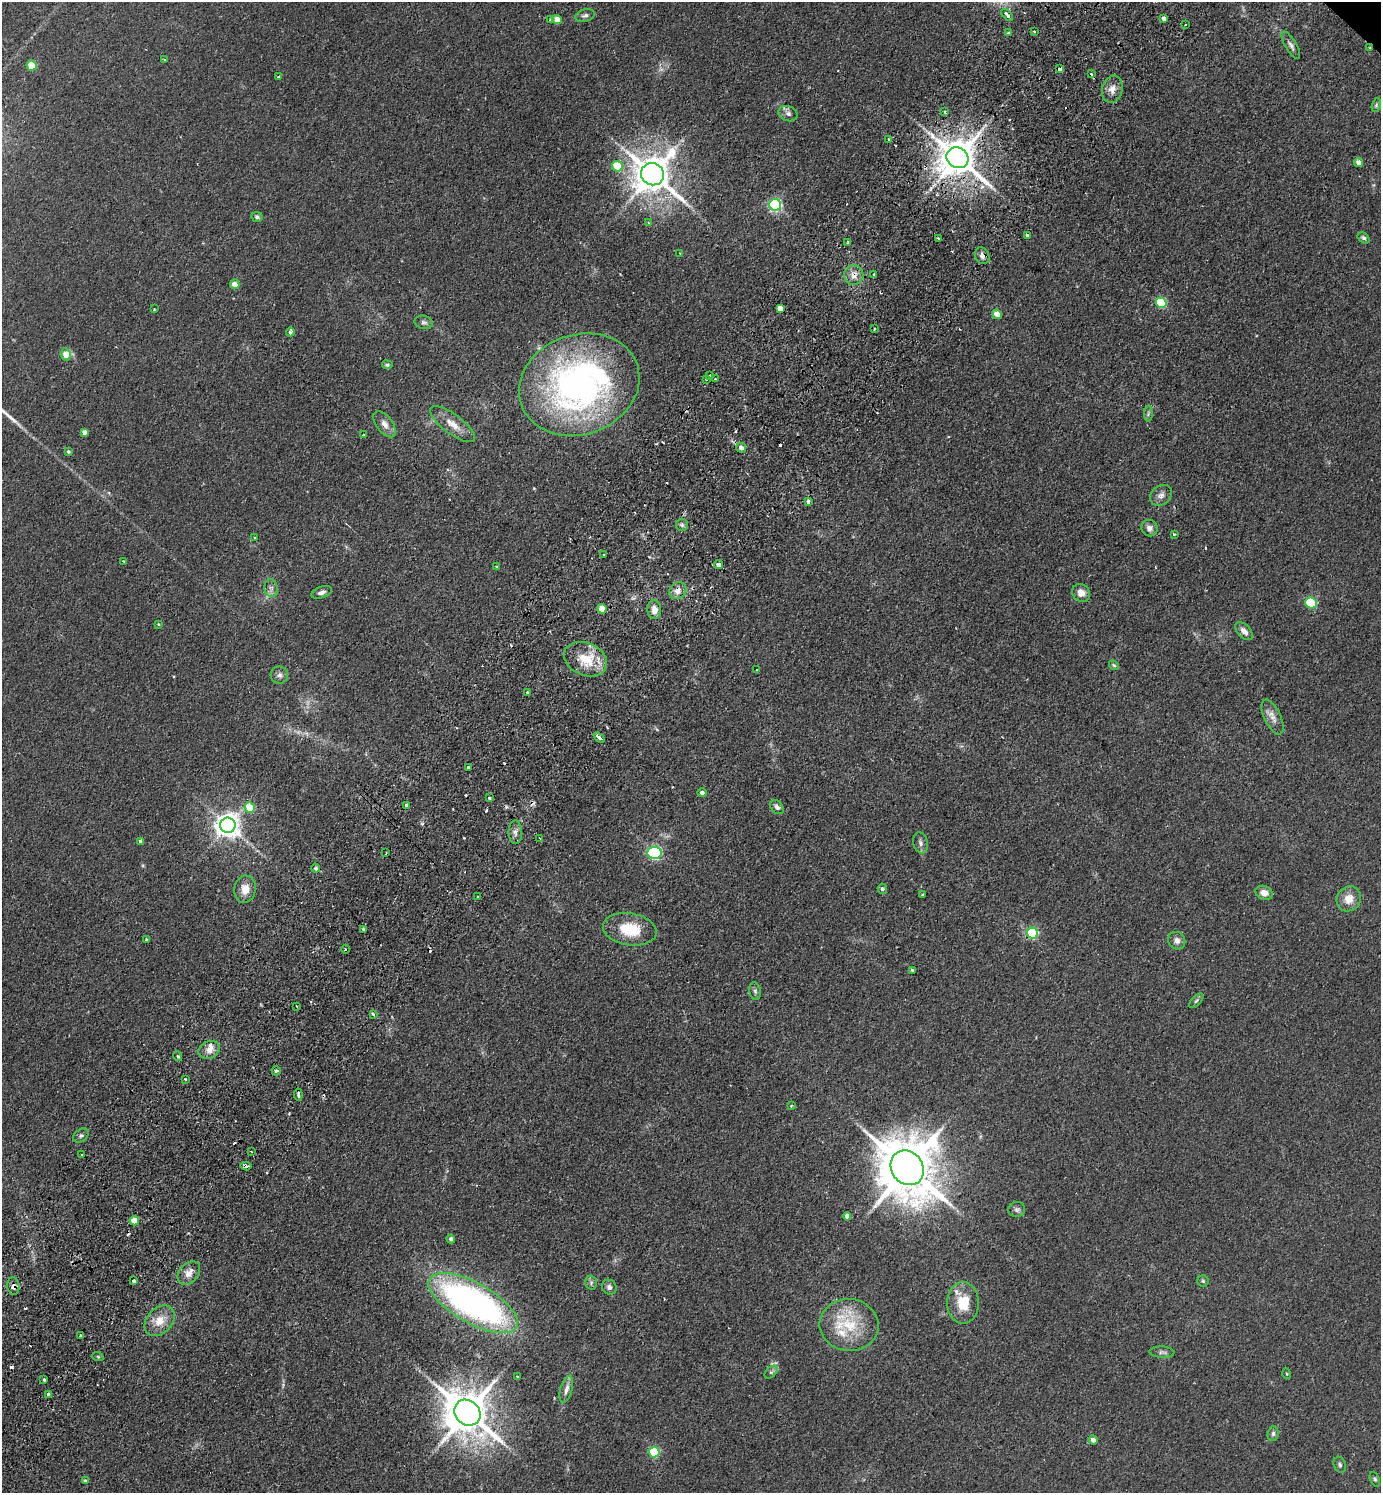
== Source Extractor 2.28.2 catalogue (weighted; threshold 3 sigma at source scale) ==
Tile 7 of 4 x 4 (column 3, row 2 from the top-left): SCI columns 3101-4479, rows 3024-4514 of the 6059 x 6046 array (HDU 1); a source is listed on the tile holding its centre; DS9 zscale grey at full resolution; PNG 1383 x 1495 px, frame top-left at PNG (2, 2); each listed source drawn as its Kron ellipse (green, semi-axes under 4 px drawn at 4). Shown black and unused: <1% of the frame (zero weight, under 2 of 3 exposures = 3% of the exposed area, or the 3 px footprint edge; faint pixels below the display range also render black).
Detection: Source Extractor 2.28.2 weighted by HDU 2 'WHT'; one run over the whole footprint, this tile lists its part. Background 0.0273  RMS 0.0043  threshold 0.0193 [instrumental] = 3 sigma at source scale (4.5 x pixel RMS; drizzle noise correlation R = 1.50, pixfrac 1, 0.05/0.05 arcsec/px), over >= 5 px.
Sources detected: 187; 1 too faint to see at this stretch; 25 cosmic-ray / hot-pixel residue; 2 long thin detections or spike segments (spike, bleed or trail) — neither listed nor drawn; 5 inside a brighter listed object's ellipse — not listed separately; the other 154 listed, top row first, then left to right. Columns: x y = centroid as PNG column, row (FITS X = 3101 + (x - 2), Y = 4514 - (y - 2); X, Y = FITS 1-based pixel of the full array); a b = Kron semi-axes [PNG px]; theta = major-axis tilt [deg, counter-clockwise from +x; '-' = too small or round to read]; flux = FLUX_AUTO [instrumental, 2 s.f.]
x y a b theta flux
1007 15 7 3 -45 4
585 16 10 6 14 1.3
1164 18 4 3 - 1.3
550 19 4 4 - 0.51
557 20 5 4 - 4.7
1185 24 3 2 - 0.72
1034 31 3 3 - 0.88
1008 33 3 3 - 1.2
1291 45 15 5 -60 1.8
1369 48 3 3 - 0.42
164 59 3 3 - 0.43
31 65 5 5 - 12
1059 69 4 3 - 2.5
1091 74 3 3 - 0.7
278 77 3 3 - 0.59
1112 89 14 10 76 3.5
1376 105 7 4 76 0.67
945 112 3 3 - 1.4
788 114 10 7 -23 1.8
889 139 4 3 - 1.5
957 158 11 10 - 1300
1359 162 5 4 - 3
617 166 5 5 - 11
652 174 12 11 - 1300
775 205 6 6 - 74
257 217 6 5 - 1
648 223 4 3 - 0.67
1027 235 4 3 - 1.4
938 238 3 3 - 1
1364 238 7 4 -35 1
848 243 3 2 - 0.75
680 254 3 3 - 1.1
982 256 9 7 -64 1.6
854 275 10 9 - 3.3
874 275 3 3 - 0.53
235 284 5 4 - 4.3
1161 303 5 5 - 30
154 309 3 3 - 0.42
780 309 3 3 - 88
997 314 5 4 - 6.1
424 322 9 6 -12 1.3
874 329 3 2 - 0.35
290 332 4 3 - 1.1
66 354 6 5 - 4.9
387 365 5 4 - 0.95
710 375 3 3 - 0.98
706 379 3 2 - 1.6
715 379 2 2 - 0.44
579 385 61 50 19 160
1148 414 8 4 89 0.7
385 424 15 8 -53 3.1
453 424 27 9 -37 6.3
84 432 4 4 - 2
364 434 3 2 - 0.39
741 448 5 4 - 2
68 452 4 3 - 0.66
1161 495 12 9 41 2.4
808 502 4 4 - 1.1
682 525 6 6 - 1.1
1149 528 8 8 - 2
1174 534 3 3 - 0.53
255 537 3 2 - 0.33
604 554 3 2 - 0.33
124 561 4 3 - 0.53
718 565 4 4 - 5.3
497 567 3 3 - 1.9
271 588 9 6 -78 1.7
678 591 9 8 - 3.1
322 592 10 6 19 1.7
1081 593 9 8 - 3.6
1311 603 6 5 - 35
602 609 5 4 - 8.1
654 610 9 7 -86 3.4
158 624 3 3 - 0.37
1244 631 11 6 -46 2.7
585 659 22 16 -23 13
1114 665 5 4 - 0.56
756 670 3 2 - 0.35
279 675 9 8 - 1.8
528 692 3 3 - 0.9
1272 717 19 8 -64 3.5
599 737 6 3 -40 3.3
468 767 3 3 - 1
702 793 4 4 - 1.2
489 798 3 3 - 0.99
407 805 3 3 - 1.9
777 807 8 6 -47 1.7
250 808 5 5 - 14
228 825 7 7 - 410
515 832 12 6 89 2.1
540 838 3 2 - 0.65
141 841 4 4 - 1.8
920 843 10 7 -78 1.6
386 853 3 2 - 0.38
654 853 7 6 - 80
316 868 4 4 - 1.2
245 889 14 10 82 5.5
882 889 5 4 - 1
1264 893 9 6 -20 3.1
922 895 3 3 - 0.61
478 897 3 2 - 0.4
1349 899 13 12 - 5.1
363 929 3 3 - 1.2
630 929 27 16 -9 14
1033 933 5 5 - 46
146 940 3 3 - 0.54
1177 941 9 8 - 2.2
345 949 4 3 - 0.44
912 970 3 3 - 0.94
755 991 9 5 -80 1.1
1196 1001 9 4 45 0.88
297 1006 3 2 - 0.47
373 1014 4 3 - 2.4
209 1050 11 8 27 3
177 1056 5 4 - 0.72
276 1071 4 4 - 0.82
186 1079 3 3 - 1
298 1095 6 3 -84 2.1
791 1105 4 3 - 0.5
81 1136 8 6 38 1.2
251 1152 3 3 - 1.2
82 1155 2 2 - 0.47
246 1166 5 3 - 1.8
907 1168 18 15 -52 2800
1017 1210 8 7 - 1.2
847 1216 4 4 - 2.1
134 1221 5 4 - 8.7
451 1239 4 4 - 1.3
189 1273 13 9 50 3.7
134 1281 3 3 - 2.4
1203 1281 5 5 - 0.73
591 1283 7 6 - 1.1
13 1286 9 6 -83 2
609 1287 8 7 - 1.4
473 1303 50 20 -29 170
963 1303 21 16 90 12
160 1321 17 12 46 7.1
849 1325 29 26 -7 19
80 1335 3 3 - 0.8
1162 1352 12 5 -3 1.3
98 1357 6 3 -19 0.61
771 1372 8 5 44 0.98
1287 1374 5 3 - 0.44
517 1377 3 3 - 0.37
44 1380 3 3 - 1.1
566 1389 14 6 74 2.6
48 1394 4 3 - 1.5
467 1413 14 12 -43 1700
1273 1434 7 5 86 1.1
1093 1440 4 4 - 2
654 1452 5 5 - 31
1340 1465 8 6 -69 1.1
1375 1479 8 4 -68 0.82
85 1481 4 4 - 0.54
Overlapping masked pixels (flux is a lower limit): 10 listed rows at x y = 1369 48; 1059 69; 957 158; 982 256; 854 275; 718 565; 678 591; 298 1095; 246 1166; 13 1286